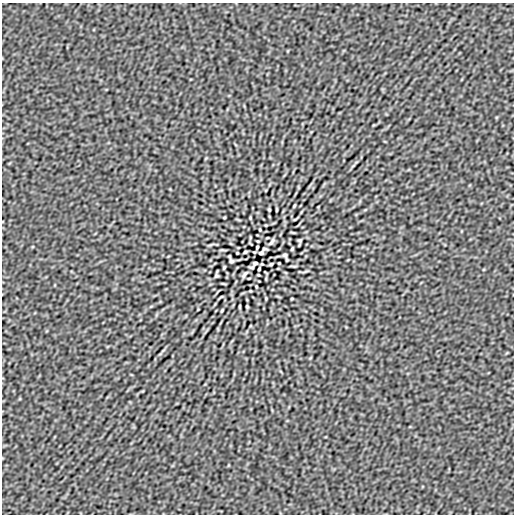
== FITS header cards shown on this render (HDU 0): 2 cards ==
NAXIS1  =                  512
NAXIS2  =                  512

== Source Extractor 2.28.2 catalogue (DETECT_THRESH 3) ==
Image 512 x 512 px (HDU 0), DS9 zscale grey, 1 PNG px = 1 image px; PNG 516 x 516 px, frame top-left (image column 1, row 512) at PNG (2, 3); no overlay
Background -2.61e-07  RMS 1.4e-05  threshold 4.14e-05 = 3 sigma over >= 5 px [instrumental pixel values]
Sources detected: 31; all 31 listed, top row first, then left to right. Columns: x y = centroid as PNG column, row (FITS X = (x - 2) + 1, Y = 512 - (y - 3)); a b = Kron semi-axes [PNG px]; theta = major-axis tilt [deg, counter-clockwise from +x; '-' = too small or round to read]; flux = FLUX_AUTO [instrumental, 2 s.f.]
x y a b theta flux
294 206 4 2 - 9.0e-04
269 210 3 2 - 9.5e-04
277 210 4 2 - 9.0e-04
295 219 4 3 - 6.9e-04
260 230 3 2 - 6.9e-04
293 232 6 2 -21 7.5e-04
267 238 3 2 - 5.8e-04
300 240 4 3 - 1.1e-03
271 242 12 5 51 2.3e-03
257 247 4 3 - 1.1e-03
264 249 5 3 - 9.6e-04
292 249 4 2 - 1.0e-03
245 252 3 3 - 1.1e-03
237 253 3 2 - 6.2e-04
261 253 5 3 - 1.1e-03
285 255 4 3 - 1.5e-03
231 261 4 3 - 1.5e-03
255 263 5 3 - 9.6e-04
271 264 3 3 - 1.1e-03
224 267 4 2 - 9.9e-04
252 267 5 2 - 9.1e-04
259 269 4 3 - 1.1e-03
245 274 12 5 51 2.3e-03
216 276 4 3 - 1.1e-03
249 278 3 2 - 5.8e-04
223 284 5 2 - 7.5e-04
256 286 3 2 - 6.9e-04
221 297 4 3 - 6.9e-04
239 306 4 2 - 9.0e-04
247 306 3 2 - 9.5e-04
222 310 4 2 - 9.0e-04